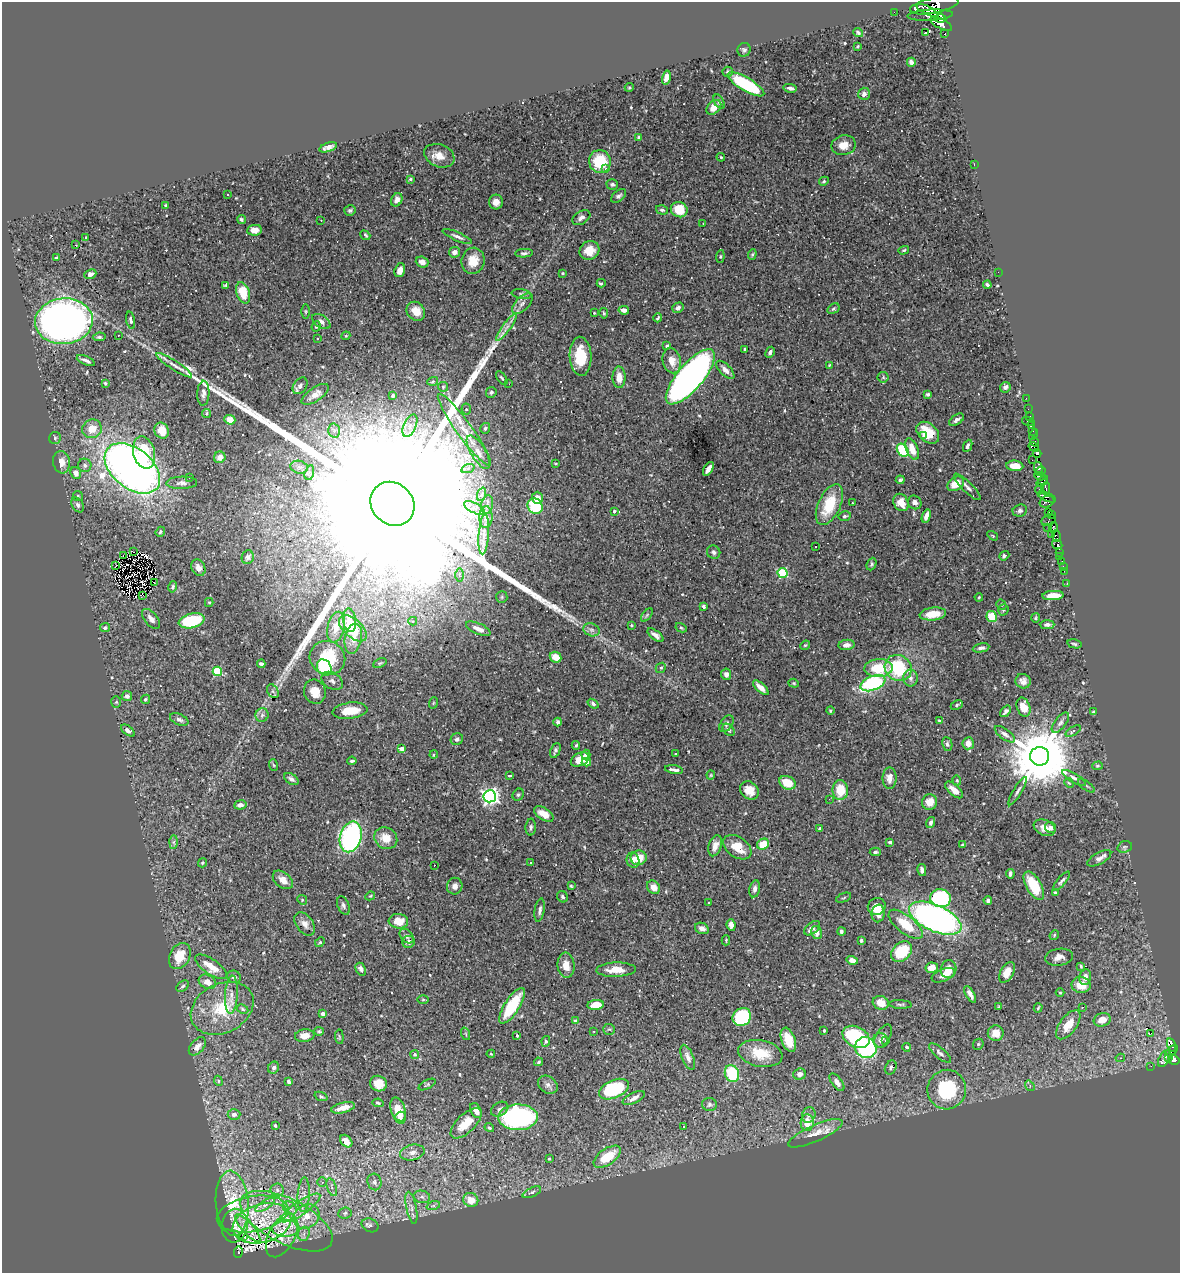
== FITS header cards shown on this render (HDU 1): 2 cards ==
NAXIS1  =                 1178
NAXIS2  =                 1271

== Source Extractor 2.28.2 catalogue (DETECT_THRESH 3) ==
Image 1178 x 1271 px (HDU 1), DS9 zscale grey, 1 PNG px = 1 image px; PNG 1182 x 1275 px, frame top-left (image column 1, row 1271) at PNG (2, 2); each listed source drawn as its Kron ellipse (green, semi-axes under 4 px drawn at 4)
Background 0.459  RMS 0.011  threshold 0.0324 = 3 sigma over >= 5 px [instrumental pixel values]
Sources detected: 580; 8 with non-positive FLUX_AUTO (blend fragments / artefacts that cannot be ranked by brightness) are neither listed nor drawn; of the other 572, the 500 brightest by FLUX_AUTO listed and drawn (72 fainter detections omitted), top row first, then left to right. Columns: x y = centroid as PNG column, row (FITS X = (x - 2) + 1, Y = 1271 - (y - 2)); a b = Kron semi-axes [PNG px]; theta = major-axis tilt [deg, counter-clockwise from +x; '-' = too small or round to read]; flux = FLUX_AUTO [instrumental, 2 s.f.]
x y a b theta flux
934 5 25 7 11 3600
927 10 12 3 -26 1600
894 12 2 2 - 4.5
930 15 23 5 3 3600
940 19 6 4 -2 1600
941 24 12 5 -27 3100
858 33 5 3 - 1.5
925 33 4 3 - 8.8
945 34 3 3 - 110
858 46 3 3 - 0.78
744 50 7 6 - 1.7
911 62 4 4 - 2.2
728 72 5 5 - 1.5
666 77 7 4 76 4.9
746 84 21 6 -31 66
629 87 5 4 - 0.86
790 88 6 4 -12 2.3
864 94 6 5 - 3.6
719 102 8 4 -59 2.6
714 107 8 6 45 7.3
639 137 3 3 - 1.5
844 145 12 9 11 8.1
328 147 9 4 18 3.4
439 156 16 11 -22 8.3
721 157 4 3 - 0.91
600 161 11 11 - 32
974 164 3 2 - 0.94
606 169 4 3 - 2
410 179 3 2 - 0.85
824 181 5 4 - 0.98
612 184 6 5 - 1.7
228 194 3 2 - 1.2
619 196 9 5 39 2.1
397 200 7 5 62 2.9
496 202 7 7 - 4.9
166 206 3 3 - 1.1
350 210 6 5 - 1.4
662 210 6 4 -17 1.5
679 210 8 7 - 18
581 218 10 6 32 3
241 219 5 4 - 1.2
321 220 3 2 - 1.2
703 224 3 2 - 0.83
254 230 7 5 8 5
365 235 5 4 - 1.3
457 237 16 4 -24 2.8
86 238 4 4 - 0.81
75 245 2 2 - 4.6
589 250 10 9 - 11
904 250 5 4 - 1
454 252 5 5 - 3.8
524 253 9 4 3 1.7
752 254 5 4 - 1
57 257 4 3 - 1.2
720 257 6 4 84 1.1
473 261 13 11 82 12
422 262 6 5 - 4.5
400 270 7 5 72 4.7
998 272 2 2 - 3.1
563 273 3 2 - 0.7
90 274 6 4 22 3.3
601 283 4 3 - 1.3
226 285 4 3 - 1.2
987 285 4 3 - 1.4
243 293 11 6 -72 17
522 294 10 5 -9 1.6
522 304 13 6 44 3.8
678 308 6 5 - 2.6
833 309 7 4 31 1.2
624 310 5 4 - 3.2
306 311 7 3 -90 0.89
416 311 10 8 -49 10
594 313 4 3 - 0.74
604 313 5 3 - 1
658 318 4 2 - 0.99
131 320 9 4 -77 1.9
64 321 29 23 5 490
321 322 10 6 -34 3.4
316 326 5 4 - 0.93
506 327 16 3 53 3.7
118 335 3 2 - 1.5
346 336 4 4 - 0.76
99 337 6 4 8 1.3
317 339 3 3 - 0.99
667 346 4 3 - 1.3
745 349 3 3 - 1.1
770 352 6 4 62 1.9
581 356 19 11 -86 23
86 360 10 3 -23 2.4
672 361 13 9 -76 8.5
174 365 21 4 -33 4.7
829 365 3 3 - 0.76
725 370 11 5 -45 4.3
619 377 11 6 -88 6.7
690 377 34 13 50 520
883 377 5 5 - 1
502 378 8 3 -54 1.2
433 381 5 4 - 0.77
105 383 4 3 - 1
509 384 3 2 - 1.6
300 386 9 6 55 3.2
443 387 5 5 - 1.1
1005 387 5 5 - 2.5
491 392 5 5 - 1.5
203 393 12 6 87 2.7
315 394 15 6 34 5.1
928 394 3 3 - 1.3
393 396 3 3 - 1.2
1026 398 2 2 - 4.9
466 409 5 5 - 0.84
1028 409 2 2 - 7.2
207 413 4 4 - 0.97
1030 416 3 2 - 16
230 420 5 4 - 7.9
957 420 8 4 33 2.3
1028 421 6 3 -14 24
410 426 12 6 65 3.8
1031 426 4 3 - 27
485 428 5 5 - 1.5
92 429 10 9 - 10
334 430 7 6 - 2.2
464 430 44 8 -54 15
162 431 8 7 - 10
1032 431 3 2 - 28
928 433 13 9 -41 18
1034 435 5 3 - 19
923 436 3 2 - 1.8
55 438 6 6 - 1.2
1034 442 5 4 - 360
968 446 6 4 66 1.9
1034 447 5 3 - 240
912 449 11 6 -69 9.3
903 450 7 5 -56 43
478 452 19 7 -59 6.4
144 453 16 10 -75 31
1037 453 4 3 - 330
220 457 6 5 - 5.4
1032 460 2 2 - 5
61 462 11 8 -81 6.2
556 464 4 3 - 0.74
85 465 7 6 - 2
1015 466 8 5 -4 9.2
299 467 9 6 -11 2.9
132 468 32 20 -39 520
468 468 7 4 19 1.6
1038 468 6 4 -76 370
708 469 8 4 58 5.4
1041 471 5 3 - 180
76 473 6 5 - 4.9
309 473 7 4 73 2
1040 476 6 3 -10 340
189 478 4 3 - 0.83
900 480 4 3 - 1.3
1042 481 7 3 38 300
182 483 15 6 1 3.5
956 484 9 6 33 12
967 487 18 5 -45 3.5
1046 488 6 4 89 150
1040 489 5 3 - 360
482 494 7 4 71 1.8
78 496 5 5 - 1
1047 497 10 4 -23 99
537 498 6 5 - 5.2
901 502 9 7 -60 7.6
915 502 7 6 - 2.3
1047 502 7 5 24 340
852 503 3 2 - 1.2
392 504 23 20 -45 220000
78 505 8 5 -58 2.2
487 505 9 6 80 2.4
829 505 22 11 65 28
535 506 8 7 - 32
474 508 11 5 -27 3.3
614 511 3 3 - 1.2
1020 511 7 6 - 1.8
1049 512 4 3 - 83
1052 515 3 3 - 230
845 516 6 5 - 1.4
926 516 7 4 73 4.6
486 517 11 6 89 3.3
1048 520 7 5 28 180
1053 527 5 3 - 50
1048 528 2 2 - 4.2
160 532 5 4 - 1.3
1052 534 3 2 - 2.9
484 535 20 5 86 5.4
993 536 6 3 -33 0.77
1056 536 6 3 -73 22
1057 544 5 4 - 430
816 547 3 3 - 1.9
134 552 2 2 - 0.87
714 552 7 6 - 2.1
1059 553 4 3 - 63
123 556 3 2 - 4200
1004 556 5 4 - 1.6
248 557 7 6 - 1.7
1059 557 2 2 - 5.1
1062 562 3 3 - 30
872 564 6 4 67 1.1
116 565 2 2 - 1.2
1063 566 2 2 - 4.7
198 568 9 6 -62 3.9
1064 571 2 2 - 9.5
783 573 5 5 - 49
459 575 7 4 -90 1.5
154 582 3 2 - 0.8
1067 583 2 2 - 3.8
172 587 5 4 - 1.2
143 595 3 2 - 250
1053 596 11 4 4 8.8
502 597 6 5 - 1.4
979 597 4 4 - 0.79
209 602 4 4 - 0.91
1001 605 5 4 - 0.98
704 606 4 3 - 2.7
1003 610 6 5 - 1.2
933 614 13 6 6 13
647 615 8 4 53 1.2
992 617 6 5 - 20
1035 618 5 3 - 0.87
151 619 12 6 -50 3.6
350 620 12 6 -83 8.3
192 621 13 7 13 42
413 621 4 3 - 0.94
631 625 4 3 - 0.81
1047 625 7 4 0 2.6
336 627 15 8 76 8.6
105 628 5 4 - 1.5
353 628 17 9 -42 24
681 628 6 4 -29 0.95
478 629 13 5 -24 5.6
591 630 8 6 -20 2.5
655 635 9 4 -38 3.3
353 639 15 8 78 8.4
1074 644 7 4 -14 1.1
805 645 5 4 - 0.84
846 645 8 5 6 3.9
981 648 8 4 10 2.5
555 657 6 5 - 9.9
327 658 18 17 - 36
380 663 7 4 24 1
261 664 4 3 - 1.6
324 668 8 7 - 55
661 668 5 4 - 1.2
878 668 14 9 4 25
898 668 14 12 -37 45
217 671 5 4 - 36
726 674 5 5 - 3.5
910 678 8 7 - 3.6
332 681 11 8 -33 3.3
1023 681 8 7 - 3.6
794 683 5 4 - 0.85
873 683 13 7 23 91
761 688 9 4 -43 5.2
273 691 7 5 -59 1.8
315 692 12 11 - 11
127 696 5 5 - 2.4
145 699 5 4 - 1.1
116 702 6 5 - 1.1
433 703 6 3 71 0.72
593 704 6 4 -37 1.7
957 705 6 3 27 1.2
1023 707 10 6 -69 8.3
350 711 17 8 7 18
830 711 4 4 - 1.2
1005 711 6 3 50 1.9
1093 712 4 3 - 1.6
262 715 7 6 - 2
179 719 10 5 -23 2.2
939 720 3 3 - 0.79
558 722 4 3 - 1.5
1060 723 12 5 52 2.6
726 724 9 5 55 2.3
729 730 7 5 -49 1.8
128 731 8 4 -36 2.7
1073 731 8 4 32 1.6
1005 734 12 5 -36 2.9
457 739 6 5 - 1.9
968 743 6 5 - 6.1
947 744 7 5 -80 1.6
576 745 4 3 - 1.1
402 749 4 4 - 7.4
555 750 8 4 68 1.7
434 754 4 3 - 1.4
675 754 3 3 - 0.78
586 755 5 4 - 3.1
1040 756 9 9 - 7100
580 759 10 6 26 9.7
352 761 5 3 - 1.1
586 762 4 4 - 3.7
273 765 6 3 -70 0.87
1097 766 5 4 - 1
674 770 9 3 -10 2.3
711 775 4 4 - 0.7
509 776 4 2 - 1.2
890 778 11 7 -90 5.5
1074 778 13 4 -31 2.7
291 779 8 5 -33 2.5
957 780 5 4 - 0.99
787 783 8 6 -27 15
1069 783 5 4 - 0.74
1086 786 10 2 -35 1.1
749 790 10 8 -38 8.1
840 790 10 8 -90 15
954 790 11 5 -42 6.8
1017 791 16 4 58 2.5
518 795 6 5 - 1.5
490 796 6 6 - 270
829 799 2 2 - 1.4
930 802 8 7 - 9.3
240 805 6 4 7 3.8
544 814 11 6 -33 8.3
931 822 6 4 71 2.2
531 827 8 5 87 1.7
1045 828 11 7 -22 7.7
1050 828 6 5 - 2
820 829 4 3 - 3
351 837 15 10 75 130
386 838 12 10 -34 10
174 842 7 4 89 1.4
890 842 4 3 - 1.3
763 844 6 5 - 13
963 845 3 3 - 1
715 846 11 6 72 5.4
737 847 15 10 -36 15
1125 847 7 5 19 1.3
875 852 5 3 - 1.2
639 858 8 7 - 12
1099 858 13 5 29 3.2
633 860 7 6 - 4.2
202 863 5 4 - 1.1
530 863 3 3 - 1.4
434 865 2 2 - 1.2
922 870 6 4 -77 2.9
1010 874 4 3 - 2.6
283 880 11 7 -39 5.4
1062 881 12 4 49 2.1
455 886 8 7 - 3.7
571 886 4 3 - 0.77
1034 886 16 7 -60 24
653 887 7 6 - 6.5
755 889 8 5 78 2.4
1055 893 4 3 - 1.1
370 896 5 4 - 0.91
562 897 6 5 - 2
844 898 8 2 21 0.84
941 898 10 9 - 85
302 900 5 4 - 0.87
988 900 4 4 - 2.3
708 902 3 3 - 1.9
343 905 9 6 -65 2
877 906 9 8 - 8.2
540 910 12 5 80 2.9
878 913 9 6 82 6.9
935 918 28 13 -24 340
398 921 10 7 -5 11
305 924 13 8 -53 4.2
906 924 20 9 -39 20
731 925 6 4 -83 3.3
702 928 7 5 -25 3.6
812 928 9 5 39 2.8
841 931 4 3 - 2.2
817 932 6 5 - 3.9
1054 935 5 4 - 0.76
407 936 8 6 -48 2.3
726 940 5 4 - 0.77
861 940 4 3 - 1.1
320 942 5 4 - 1
409 942 6 6 - 2.8
901 952 12 8 46 32
180 956 14 10 62 17
1059 957 14 8 8 5.2
852 960 6 4 -15 5.9
566 965 13 8 -84 7.1
1081 966 4 3 - 0.79
211 967 18 7 -35 12
932 968 6 5 - 9
361 969 7 5 -63 3.3
949 969 9 7 78 9.3
616 970 20 7 2 10
1007 972 11 6 61 9.6
943 975 12 6 22 5.5
234 977 7 6 - 2.4
1085 977 8 6 79 5
207 982 9 6 -28 6.4
1081 985 9 8 - 11
183 986 7 4 39 1.4
1060 993 4 4 - 0.71
970 994 9 3 -61 3.1
231 995 19 6 87 5.4
423 999 6 4 0 0.77
881 1003 8 7 - 8.7
900 1004 11 3 -2 1.3
596 1005 8 5 6 12
512 1006 21 7 57 39
999 1007 4 3 - 0.76
1082 1007 3 2 - 0.89
222 1008 33 24 27 37
1038 1008 4 2 - 0.73
243 1009 6 4 -28 1.2
323 1014 4 4 - 2.4
742 1017 10 8 39 55
1102 1020 8 6 17 9
575 1021 4 4 - 2.9
1068 1025 17 8 53 12
609 1029 6 5 - 1.2
824 1030 4 2 - 0.8
319 1031 5 4 - 0.88
594 1031 3 2 - 0.72
996 1033 8 8 - 11
1151 1033 3 2 - 160
466 1034 6 4 -71 0.97
305 1036 10 6 7 5.8
517 1036 4 3 - 1
883 1036 13 7 60 4.1
339 1037 7 3 -85 0.73
856 1037 14 10 -27 58
788 1040 13 6 -70 12
880 1040 7 7 - 2.7
885 1040 3 3 - 1.2
546 1041 5 4 - 1.3
978 1044 6 5 - 1
1171 1045 7 3 -73 120
197 1046 10 6 49 5
907 1047 4 4 - 1.6
866 1048 11 10 - 85
1172 1051 7 3 41 200
760 1053 22 13 -10 18
940 1053 14 5 -41 2.9
414 1054 4 4 - 1.3
491 1054 4 3 - 0.87
688 1057 13 5 -68 4.1
1169 1057 3 2 - 130
1120 1058 4 4 - 1.4
1164 1058 9 5 60 350
1174 1060 6 4 -32 510
538 1062 4 3 - 1.2
1151 1066 2 2 - 2.1
891 1067 7 5 62 1.9
274 1068 6 5 - 2.2
732 1074 9 7 -68 39
800 1074 6 5 - 3.8
218 1081 5 4 - 0.95
289 1082 4 3 - 1.7
837 1082 10 5 -53 4.4
378 1084 8 7 - 8.5
427 1085 9 3 28 1
548 1085 11 8 -39 3.3
1030 1086 5 4 - 1.1
614 1089 15 9 24 60
947 1090 20 19 - 45
321 1096 7 4 -21 1
634 1098 12 5 26 4.3
378 1103 5 3 - 1
709 1104 7 6 - 1.9
343 1108 12 5 14 7.1
500 1109 9 6 31 2.4
398 1110 14 7 -72 13
476 1111 8 5 -61 5.1
234 1114 6 5 - 3.2
809 1115 8 6 68 2.5
400 1117 5 4 - 2.2
518 1117 20 13 1 150
466 1123 19 9 44 16
807 1123 8 6 86 11
275 1125 3 3 - 1.7
683 1127 3 3 - 1.5
489 1128 5 4 - 1.3
815 1133 29 8 24 10
346 1141 7 5 -45 6
412 1153 12 7 12 4.4
607 1157 15 8 35 23
549 1159 4 3 - 1
322 1182 5 4 - 1.2
374 1182 8 7 - 2.4
332 1187 9 4 -71 2.3
277 1190 6 6 - 1.9
532 1192 10 4 24 2
304 1195 17 6 86 5.3
422 1197 8 6 -14 2.4
471 1200 8 7 - 9.9
232 1203 32 16 -85 36
265 1205 11 4 32 3.2
433 1206 7 4 18 1.5
290 1208 7 6 - 3.6
301 1208 23 7 34 8.6
411 1208 16 5 -78 4
345 1213 7 5 7 1.6
253 1214 36 17 10 34
306 1216 14 11 36 12
286 1221 50 22 -27 56
262 1223 30 19 16 18
370 1225 9 6 -24 1.9
234 1226 17 13 82 1.6
248 1228 17 5 -48 4.3
286 1228 13 8 4 6.2
304 1234 7 5 70 2.7
282 1235 24 13 62 7.5
243 1237 3 3 - 2.3
238 1252 6 3 88 34
At the frame edge (FLAGS 8, measured only in part): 1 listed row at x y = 934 5
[72 fainter detections neither listed nor drawn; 8 non-positive-flux detections neither listed nor drawn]